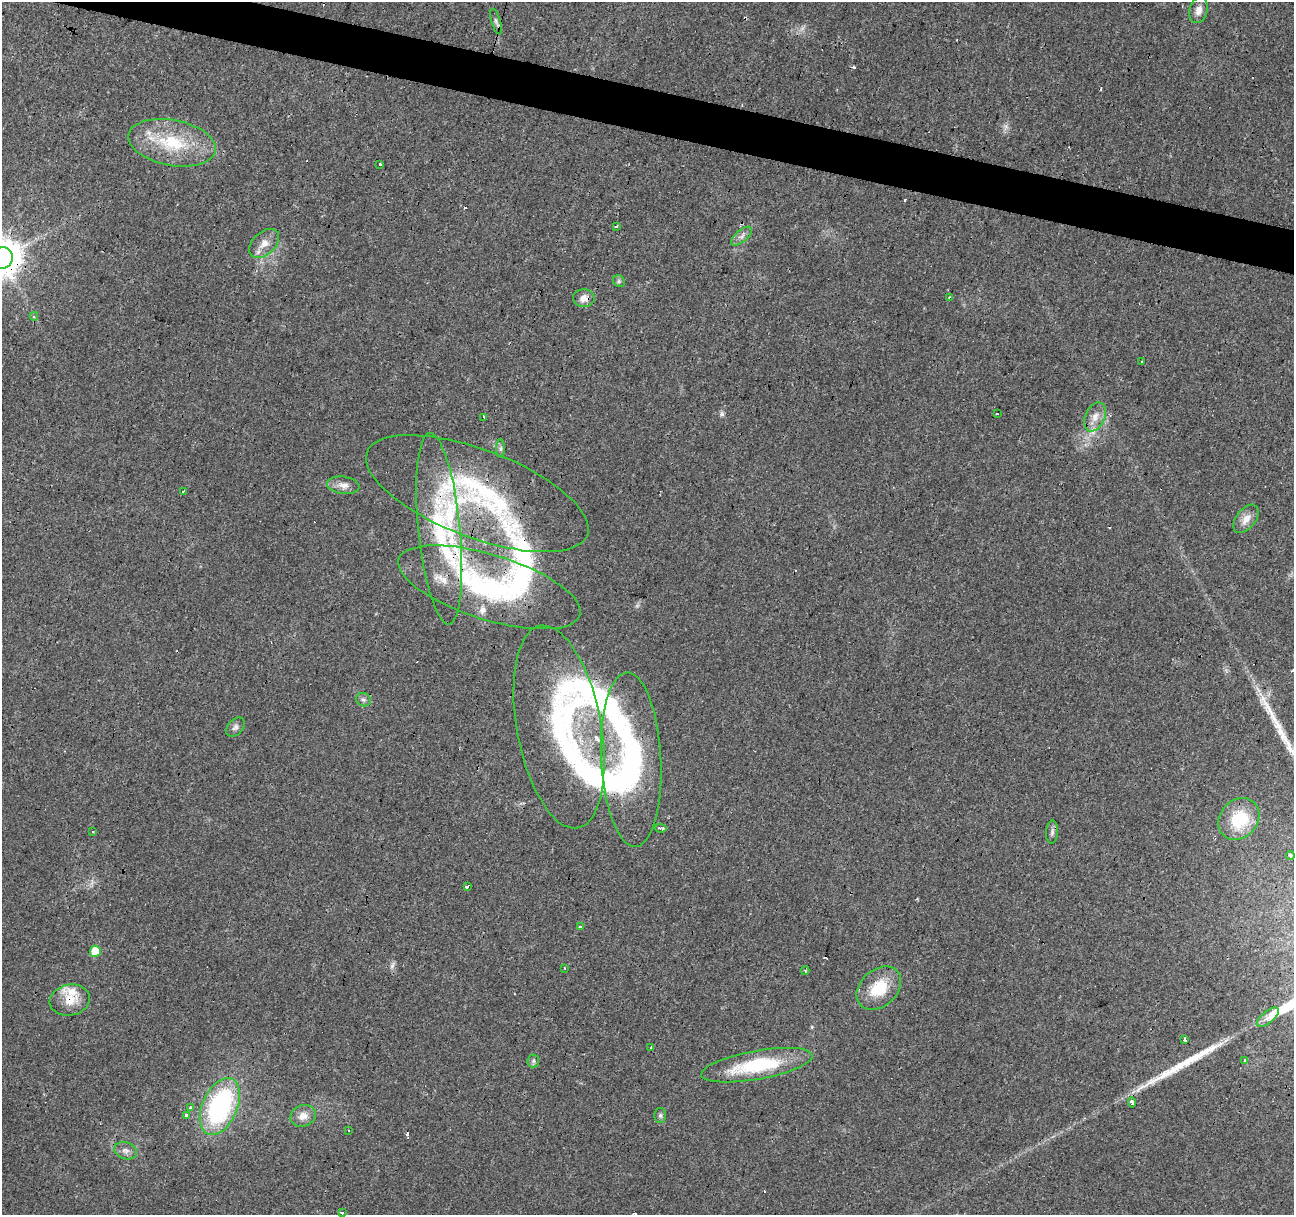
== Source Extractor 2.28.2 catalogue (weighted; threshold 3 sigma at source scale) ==
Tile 11 of 4 x 4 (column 3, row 3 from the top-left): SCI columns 2583-3874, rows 1430-2642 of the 5169 x 5349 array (HDU 1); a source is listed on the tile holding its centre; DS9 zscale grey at full resolution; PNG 1296 x 1217 px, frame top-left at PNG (2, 2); each listed source drawn as its Kron ellipse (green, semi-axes under 4 px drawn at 4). Shown black and unused: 3% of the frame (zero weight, under 3 of 4 exposures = <1% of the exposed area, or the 3 px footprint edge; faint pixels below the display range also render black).
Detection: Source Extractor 2.28.2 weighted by HDU 2 'WHT'; one run over the whole footprint, this tile lists its part. Background 0.0242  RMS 0.0031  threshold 0.0138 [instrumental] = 3 sigma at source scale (4.5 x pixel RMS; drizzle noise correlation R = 1.50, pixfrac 1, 0.0396/0.0396 arcsec/px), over >= 5 px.
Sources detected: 83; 1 inside a brighter object's white glare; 14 cosmic-ray / hot-pixel residue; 2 long thin detections or spike segments (spike, bleed or trail) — neither listed nor drawn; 12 inside a brighter listed object's ellipse — not listed separately; the other 54 listed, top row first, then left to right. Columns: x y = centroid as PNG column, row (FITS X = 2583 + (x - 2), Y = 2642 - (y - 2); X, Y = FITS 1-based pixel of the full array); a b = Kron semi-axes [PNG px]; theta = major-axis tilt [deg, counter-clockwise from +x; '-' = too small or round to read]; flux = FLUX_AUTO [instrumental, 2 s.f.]
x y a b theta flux
1199 10 13 9 75 2.3
496 22 13 4 -72 0.96
172 143 44 22 -11 18
379 164 3 3 - 0.89
616 226 4 2 - 0.48
742 236 13 6 40 1.4
264 243 18 11 43 3.4
2 258 11 10 - 760
619 281 6 5 - 0.58
950 297 3 2 - 0.38
584 298 11 9 -4 2.2
34 316 4 4 - 0.59
1141 361 3 3 - 3
997 414 3 2 - 0.52
484 417 4 3 - 1.1
1095 417 15 9 66 3
501 449 9 4 89 0.68
343 485 16 8 -7 2.3
183 491 3 2 - 0.36
477 494 118 44 -21 58
1246 519 16 9 51 3
439 529 96 21 -84 31
489 587 95 32 -17 49
363 700 7 6 - 0.78
235 727 11 7 49 1.1
559 727 103 42 -79 54
631 760 87 30 -87 54
1239 819 22 19 47 13
661 828 6 3 -10 1.4
92 832 3 3 - 0.66
1052 832 11 6 86 1
1290 855 4 3 - 1.4
467 886 4 3 - 2
581 927 3 3 - 1.6
95 951 5 5 - 7
564 968 3 2 - 0.23
805 971 4 3 - 0.39
879 988 25 18 42 10
70 1000 20 15 10 5.7
1268 1017 13 6 40 1.8
1185 1040 4 3 - 0.96
651 1047 3 2 - 0.49
1244 1060 4 3 - 0.53
533 1061 6 6 - 0.66
757 1065 56 14 10 22
1132 1102 5 3 - 1.7
220 1106 30 17 66 49
190 1108 3 3 - 1.8
186 1115 3 3 - 3.3
660 1115 7 6 - 0.73
303 1116 13 10 25 2.9
349 1130 3 2 - 0.34
126 1151 12 8 -17 1.6
342 1212 3 3 - 4.7
Overlapping masked pixels (flux is a lower limit): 5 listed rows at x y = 2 258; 477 494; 489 587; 631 760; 70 1000
Isophote crosses this tile's border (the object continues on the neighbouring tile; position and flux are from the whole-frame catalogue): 2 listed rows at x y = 2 258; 342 1212
Unlisted compact peaks at least as high as the median listed source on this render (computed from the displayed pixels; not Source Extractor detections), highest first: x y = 722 414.